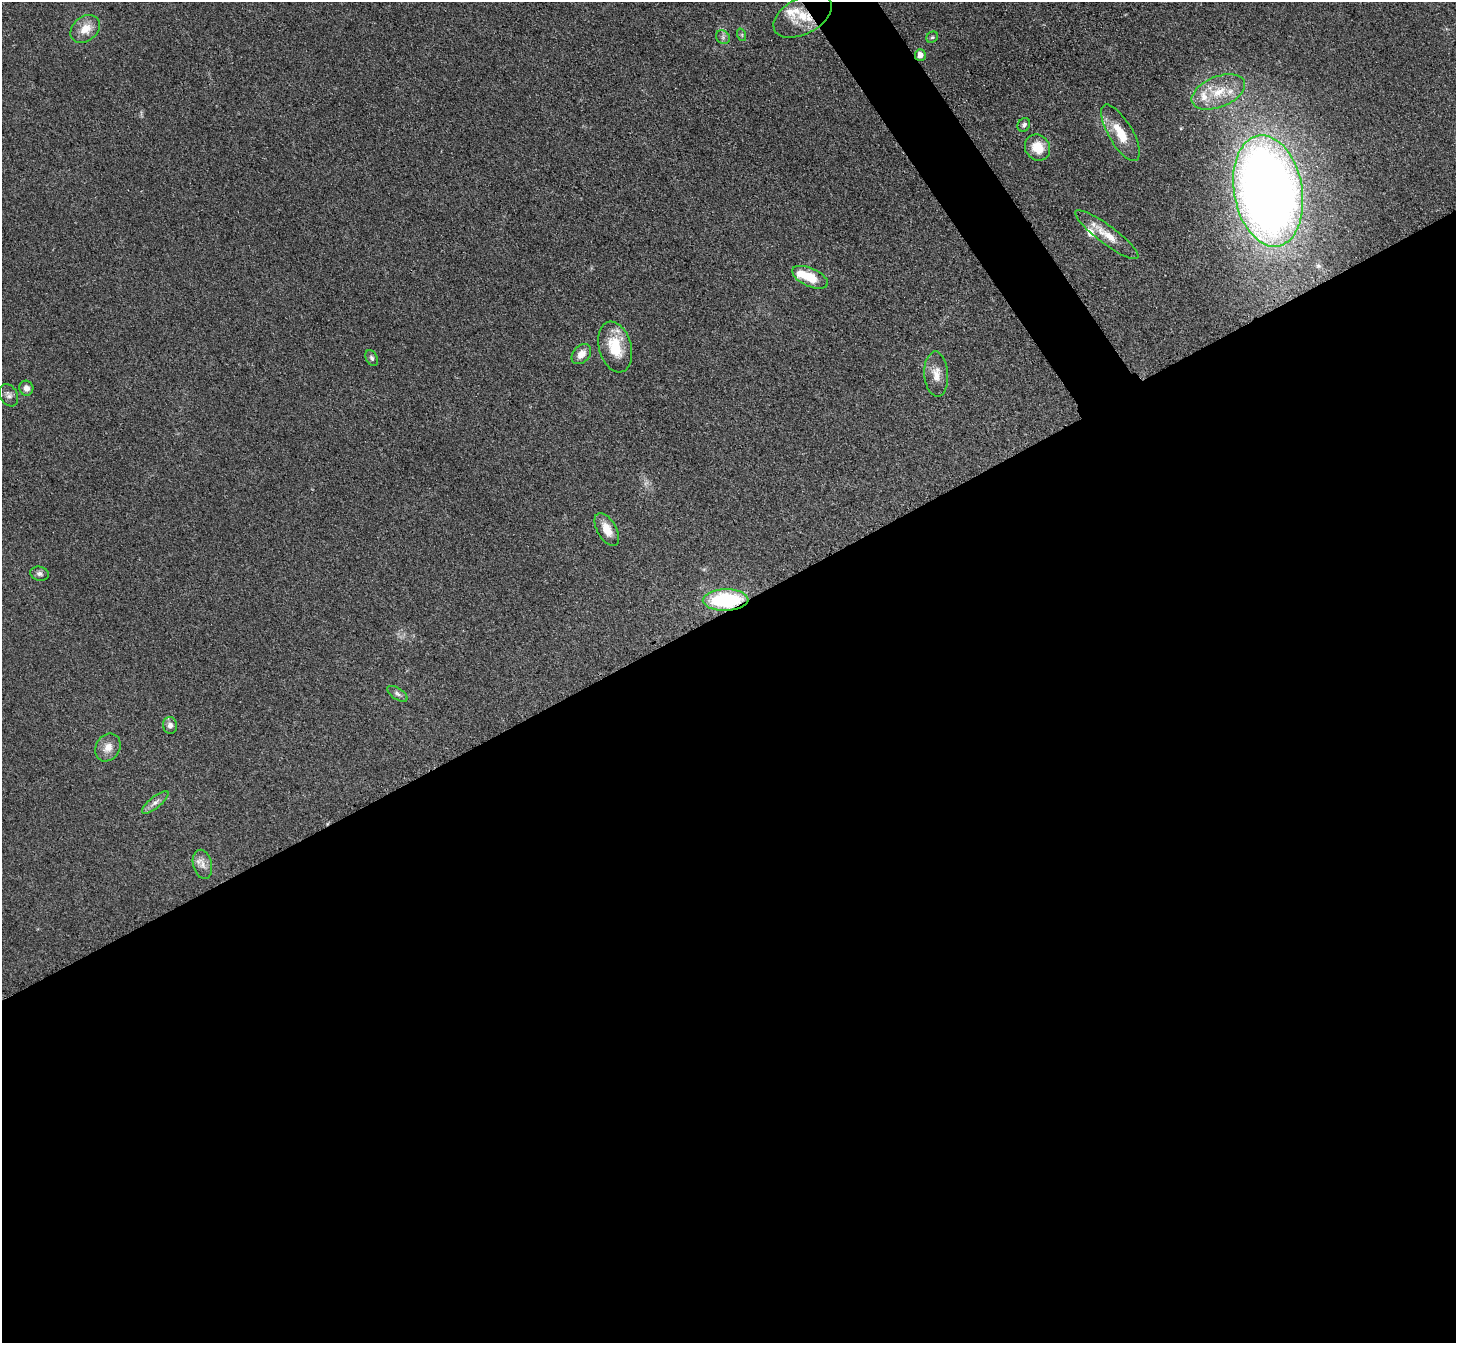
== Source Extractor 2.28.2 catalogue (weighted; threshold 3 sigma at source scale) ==
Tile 15 of 4 x 4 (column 3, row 4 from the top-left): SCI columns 2923-4376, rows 308-1648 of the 5847 x 5841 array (HDU 1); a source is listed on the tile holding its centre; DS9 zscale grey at full resolution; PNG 1458 x 1345 px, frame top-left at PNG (2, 2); each listed source drawn as its Kron ellipse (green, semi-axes under 4 px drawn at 4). Shown black and unused: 56% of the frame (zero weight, under 3 of 4 exposures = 2% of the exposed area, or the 3 px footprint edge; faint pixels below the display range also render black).
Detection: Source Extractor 2.28.2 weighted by HDU 2 'WHT'; one run over the whole footprint, this tile lists its part. Background 0.0921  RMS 0.0063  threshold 0.0282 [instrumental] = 3 sigma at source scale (4.5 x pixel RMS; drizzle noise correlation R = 1.50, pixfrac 1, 0.05/0.05 arcsec/px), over >= 5 px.
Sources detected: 33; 6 inside a brighter listed object's ellipse — not listed separately; the other 27 listed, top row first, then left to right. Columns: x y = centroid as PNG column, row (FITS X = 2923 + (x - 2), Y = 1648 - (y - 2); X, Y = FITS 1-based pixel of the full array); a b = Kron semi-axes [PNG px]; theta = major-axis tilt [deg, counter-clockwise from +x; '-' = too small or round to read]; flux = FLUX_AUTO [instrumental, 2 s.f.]
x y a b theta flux
803 16 31 18 28 18
85 29 16 12 39 9.3
742 35 6 4 -72 0.8
723 37 7 6 - 1.7
932 37 6 5 - 1.1
920 55 6 5 - 4.8
1218 92 28 15 22 19
1024 125 7 6 - 1.5
1120 133 32 12 -60 15
1038 148 13 12 - 12
1268 191 56 34 -80 780
1107 235 39 9 -37 12
810 277 19 9 -24 15
615 347 26 16 -75 20
581 354 11 8 48 5.7
372 358 8 5 -64 1.5
936 374 23 12 -86 7.6
26 388 7 7 - 3.3
9 395 12 8 -61 2.7
607 529 18 9 -61 8.6
40 574 9 7 -13 2.1
726 600 23 10 1 57
397 694 11 5 -34 1.9
170 725 8 7 - 3.1
108 747 14 12 58 6.5
155 802 16 5 39 3.6
202 864 15 9 -76 4.8
Overlapping masked pixels (flux is a lower limit): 2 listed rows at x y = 803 16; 726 600